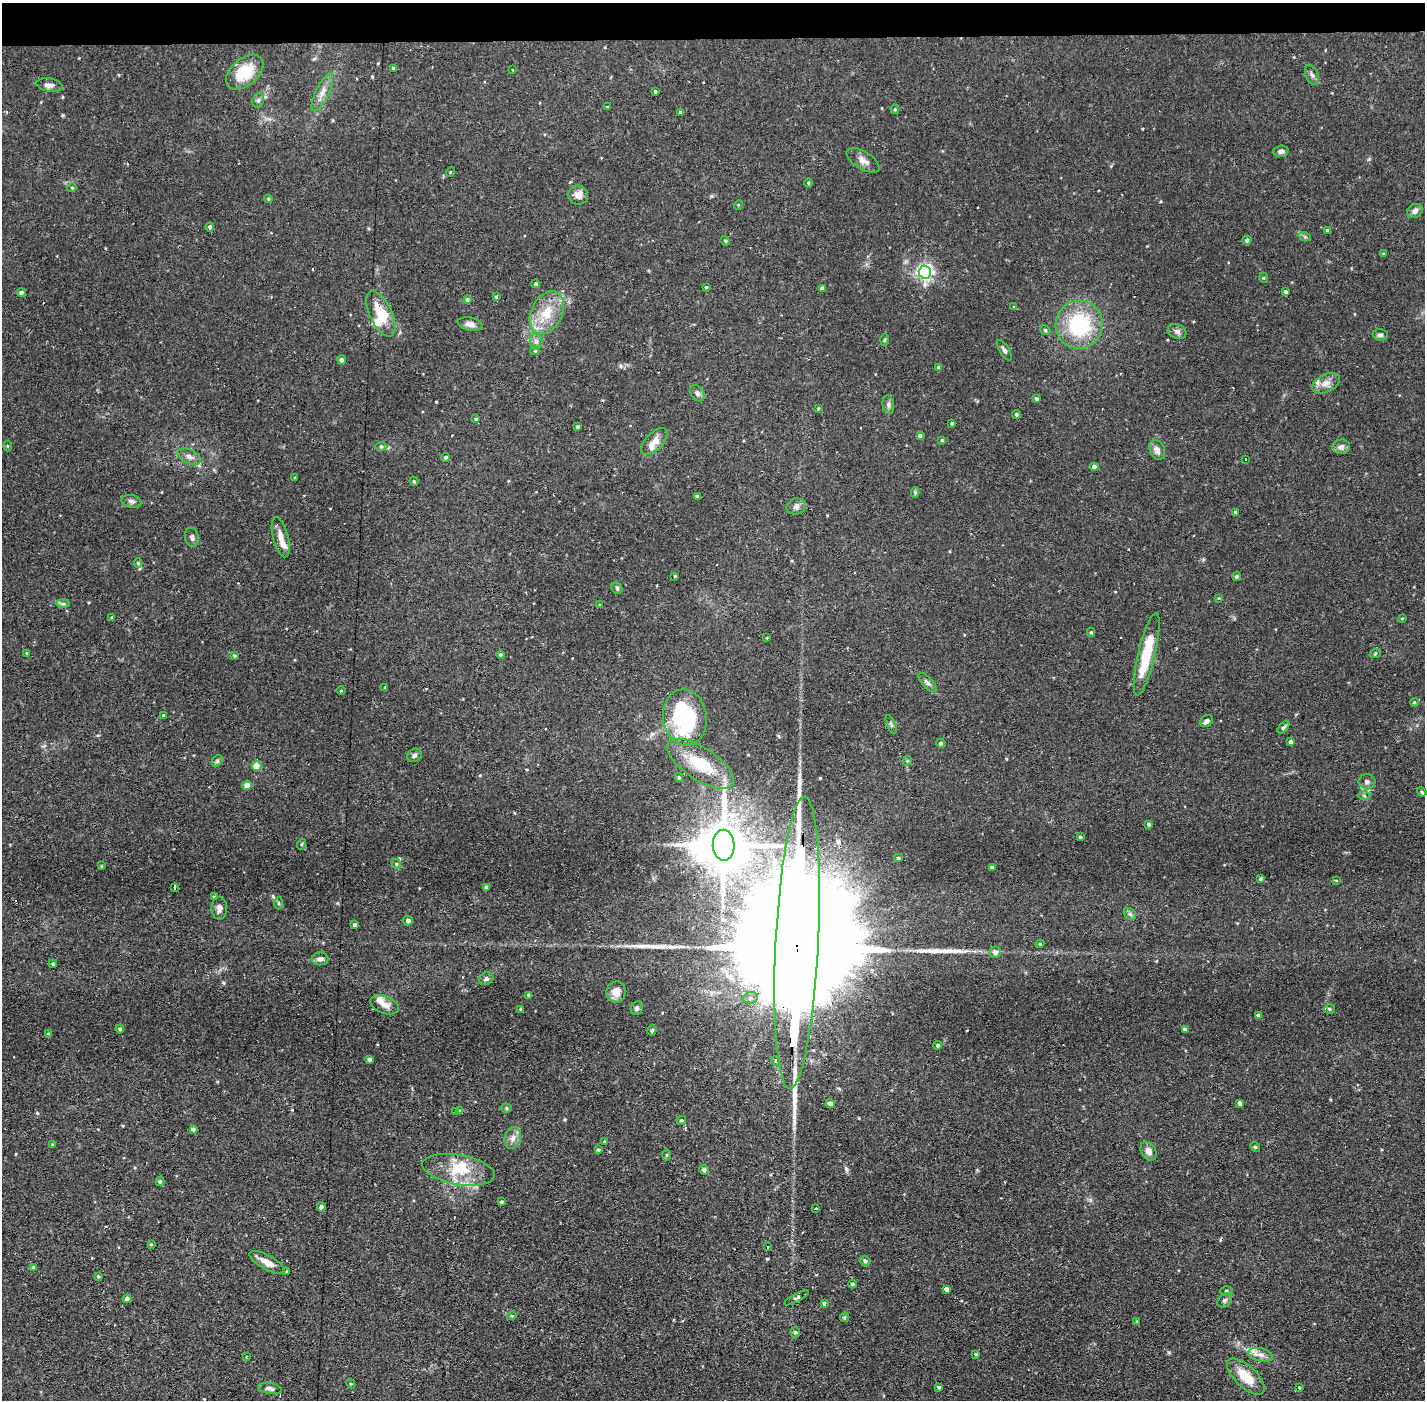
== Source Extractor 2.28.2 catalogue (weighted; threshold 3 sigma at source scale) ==
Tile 2 of 3 x 3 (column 2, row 1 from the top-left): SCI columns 1424-2846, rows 2848-4245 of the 4269 x 4299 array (HDU 1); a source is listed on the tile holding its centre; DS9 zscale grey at full resolution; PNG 1427 x 1402 px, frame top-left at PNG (2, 3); each listed source drawn as its Kron ellipse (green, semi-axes under 4 px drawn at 4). Shown black and unused: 3% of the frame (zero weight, under 2 of 3 exposures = <1% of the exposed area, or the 3 px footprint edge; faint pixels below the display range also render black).
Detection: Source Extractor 2.28.2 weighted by HDU 2 'WHT'; one run over the whole footprint, this tile lists its part. Background 0.0754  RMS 0.0063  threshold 0.0282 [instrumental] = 3 sigma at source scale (4.5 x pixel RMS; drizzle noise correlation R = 1.50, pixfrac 1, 0.05/0.05 arcsec/px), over >= 5 px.
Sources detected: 220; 2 inside a brighter object's white glare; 9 cosmic-ray / hot-pixel residue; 2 long thin detections or spike segments (spike, bleed or trail) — neither listed nor drawn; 7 inside a brighter listed object's ellipse — not listed separately; the other 200 listed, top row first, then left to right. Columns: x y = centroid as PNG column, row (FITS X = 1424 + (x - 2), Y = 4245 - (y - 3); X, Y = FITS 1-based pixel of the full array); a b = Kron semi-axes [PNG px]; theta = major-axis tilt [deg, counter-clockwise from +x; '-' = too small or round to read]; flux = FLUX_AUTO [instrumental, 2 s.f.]
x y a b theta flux
393 68 3 3 - 0.65
513 70 3 2 - 0.46
245 72 21 13 41 19
1312 75 10 6 -66 2
49 85 13 6 -9 3.4
655 91 3 3 - 2.6
322 92 20 6 64 5.3
258 100 7 5 68 1.6
607 107 3 3 - 0.62
895 109 5 4 - 0.82
681 113 4 3 - 1.6
1281 151 7 5 3 2.2
863 160 18 8 -32 4.1
450 172 5 3 - 0.5
808 183 5 3 - 0.68
72 188 4 4 - 0.75
578 195 10 9 - 4.5
268 199 4 3 - 0.67
738 205 5 3 - 0.59
1415 211 8 6 33 2.9
210 227 4 4 - 1.4
1328 231 4 3 - 2
1305 237 6 4 -19 0.97
1247 240 4 4 - 1.7
725 241 5 4 - 0.74
1383 254 4 4 - 0.63
925 272 6 6 - 200
1264 278 5 3 - 0.52
536 284 4 4 - 1.1
706 287 3 3 - 0.68
822 288 4 4 - 2.2
1286 292 4 3 - 1.7
21 293 4 4 - 2.2
496 297 4 3 - 0.78
467 299 4 4 - 1.5
1014 307 4 3 - 0.54
547 313 23 15 63 17
381 314 24 11 -64 17
470 324 12 6 -11 3.5
1079 325 24 23 - 50
1045 330 5 4 - 1
1177 331 10 7 -25 2.2
1380 335 7 6 - 1.6
884 340 6 4 87 0.74
536 341 8 6 -89 2.1
1004 350 11 5 -58 1.7
535 351 5 4 - 0.7
342 360 4 4 - 2
939 368 4 4 - 1.9
1326 383 15 9 26 5.1
697 393 9 6 -58 2
1036 399 4 3 - 1.2
888 405 9 6 -82 1.9
818 408 3 2 - 0.66
1016 414 4 4 - 1.1
476 419 4 4 - 0.85
952 423 3 3 - 0.96
577 427 3 3 - 1.3
920 436 4 4 - 1.7
942 440 4 4 - 0.77
654 441 17 8 46 5.9
7 446 5 3 - 0.56
381 446 6 4 0 0.93
1341 447 9 7 12 2.7
1157 450 10 7 -64 3.6
189 457 12 7 -26 3.1
446 457 4 4 - 1.4
1245 459 2 2 - 0.44
1094 467 4 4 - 1.9
295 478 3 2 - 0.72
414 481 5 4 - 0.77
915 492 5 4 - 0.79
697 497 3 3 - 1.5
131 501 10 6 -13 2.2
796 507 10 8 15 2.6
1236 512 4 4 - 1.6
192 537 9 7 -77 2.1
281 537 20 7 -75 6.2
138 563 5 4 - 1.1
675 576 3 3 - 0.68
1237 577 4 3 - 1.2
617 588 6 5 - 1.1
1219 598 4 4 - 0.53
63 604 7 4 -1 1.2
600 605 4 3 - 0.61
112 617 4 3 - 0.61
1402 618 3 3 - 0.58
1091 632 4 4 - 0.75
767 638 4 3 - 0.42
26 653 4 3 - 0.55
1147 654 42 8 77 26
1375 654 6 3 20 0.67
501 655 4 4 - 1.1
235 656 4 4 - 0.86
927 683 12 5 -48 2.1
385 687 3 2 - 0.45
341 691 5 3 - 0.57
1414 702 4 3 - 0.79
163 715 3 3 - 0.57
685 717 28 22 -83 72
1207 721 7 5 34 2.2
891 725 10 4 -67 1.3
1283 727 7 4 46 1.3
1291 742 4 3 - 2
941 743 4 4 - 1.4
414 755 8 6 32 1.9
217 761 6 4 46 1.1
907 761 5 4 - 0.8
701 764 38 16 -33 28
257 766 5 5 - 11
679 778 4 3 - 0.92
1367 782 8 7 - 1.9
247 785 5 4 - 6.8
1422 792 5 4 - 1.1
1364 796 6 4 -1 0.98
1149 824 4 3 - 1.3
1080 837 3 3 - 1.1
302 844 5 3 - 0.7
724 845 15 11 -88 3100
898 858 3 3 - 0.87
396 864 5 4 - 0.99
101 866 4 3 - 0.63
992 867 3 3 - 1.1
1260 879 4 3 - 0.96
1336 880 4 2 - 0.45
487 887 4 4 - 1.9
174 888 4 3 - 3.3
214 896 3 3 - 4.1
279 903 6 4 -88 0.87
219 908 11 7 -90 3.2
1130 914 7 5 -43 1.3
408 921 5 4 - 1.8
354 925 4 3 - 1.3
797 943 146 21 87 66000
1040 944 4 4 - 0.74
995 952 6 5 - 3.1
320 959 8 6 6 2.6
53 964 4 4 - 1
486 979 8 5 27 1.7
616 992 10 9 - 5.9
529 995 4 4 - 1.6
750 998 7 5 15 1.8
384 1005 15 8 -21 5
637 1008 7 6 - 1.5
521 1009 4 3 - 1
1329 1009 5 4 - 1.2
1259 1015 4 3 - 2
120 1029 4 4 - 1.2
1185 1029 4 3 - 1.2
652 1030 5 4 - 0.97
48 1034 4 3 - 1.5
938 1045 4 4 - 1.2
370 1059 4 4 - 1.7
776 1061 4 4 - 1.9
830 1103 4 4 - 2.4
1240 1103 4 4 - 2.2
506 1108 5 4 - 1
455 1111 3 3 - 1.7
459 1111 4 3 - 1
681 1120 5 3 - 0.84
193 1129 4 4 - 1.5
513 1138 11 8 76 3.9
605 1142 3 3 - 1
53 1145 3 3 - 0.85
1255 1147 5 4 - 0.79
598 1150 4 4 - 1
1148 1151 10 7 -61 3.8
667 1155 6 4 -90 0.86
458 1170 36 15 -10 21
704 1170 4 4 - 2.1
160 1181 4 4 - 1
502 1202 3 3 - 0.81
321 1207 4 4 - 1.7
816 1208 3 3 - 2.1
151 1244 3 3 - 0.53
767 1247 3 2 - 0.87
865 1261 5 4 - 1.4
267 1262 20 7 -29 6.1
33 1267 4 3 - 0.87
286 1272 3 3 - 1
98 1276 4 3 - 0.73
853 1284 4 4 - 1.4
947 1289 4 4 - 2.9
1226 1291 6 5 - 1.2
797 1298 14 4 29 1.5
127 1299 4 4 - 2.7
1224 1300 8 6 45 1.7
824 1303 4 4 - 1.3
512 1316 4 3 - 0.65
844 1317 5 4 - 0.95
1137 1321 4 3 - 0.59
795 1332 5 4 - 0.97
976 1354 3 3 - 0.69
1261 1355 12 6 -13 3.7
246 1357 4 2 - 0.49
1246 1377 23 10 -43 15
351 1384 5 3 - 0.66
939 1387 3 3 - 1.2
270 1388 12 5 -11 2.4
1299 1388 3 2 - 0.61
Overlapping masked pixels (flux is a lower limit): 1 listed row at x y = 797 943